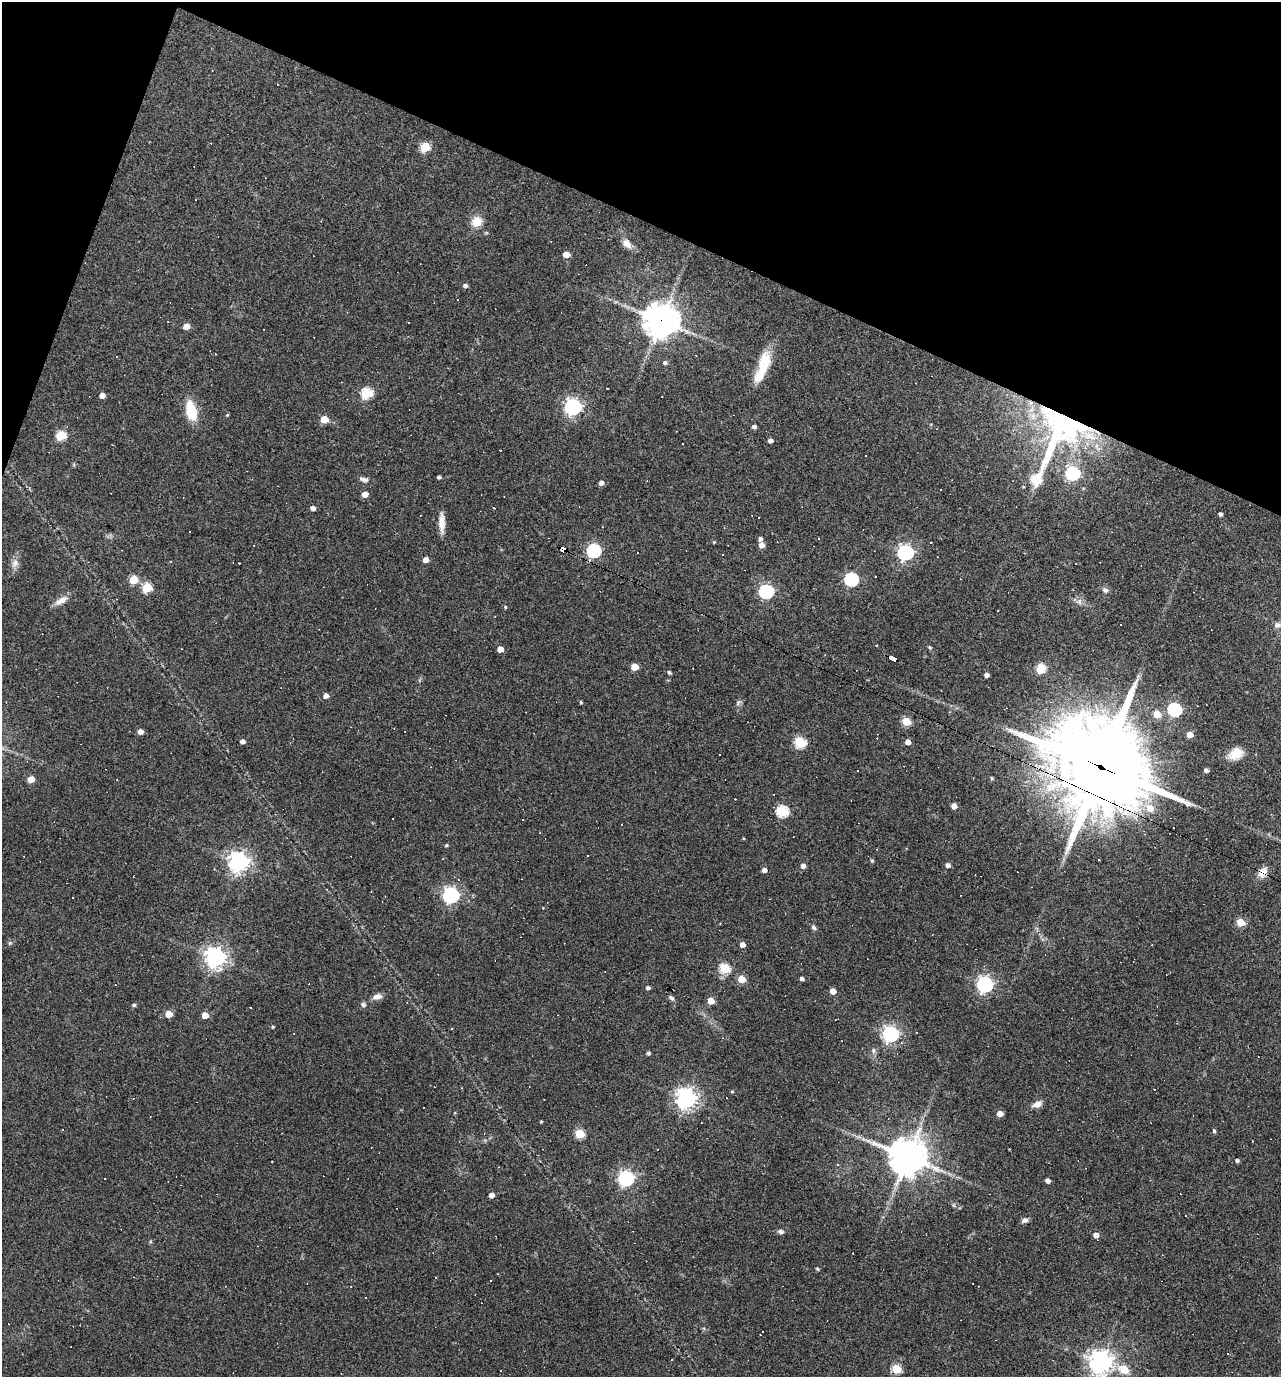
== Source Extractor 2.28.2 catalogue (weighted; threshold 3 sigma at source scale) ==
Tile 2 of 4 x 4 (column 2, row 1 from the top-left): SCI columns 1413-2691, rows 4125-5499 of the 5514 x 5499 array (HDU 1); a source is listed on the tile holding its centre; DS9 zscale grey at full resolution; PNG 1283 x 1379 px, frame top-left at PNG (2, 2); no overlay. Shown black and unused: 19% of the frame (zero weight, under 3 of 4 exposures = <1% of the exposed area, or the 3 px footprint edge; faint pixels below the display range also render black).
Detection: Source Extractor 2.28.2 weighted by HDU 2 'WHT'; one run over the whole footprint, this tile lists its part. Background 0.0693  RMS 0.0056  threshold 0.0251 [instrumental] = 3 sigma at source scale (4.5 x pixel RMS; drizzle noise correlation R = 1.50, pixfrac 1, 0.05/0.05 arcsec/px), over >= 5 px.
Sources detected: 220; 77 cosmic-ray / hot-pixel residue — not listed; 4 inside a brighter listed object's ellipse — not listed separately; the other 139 listed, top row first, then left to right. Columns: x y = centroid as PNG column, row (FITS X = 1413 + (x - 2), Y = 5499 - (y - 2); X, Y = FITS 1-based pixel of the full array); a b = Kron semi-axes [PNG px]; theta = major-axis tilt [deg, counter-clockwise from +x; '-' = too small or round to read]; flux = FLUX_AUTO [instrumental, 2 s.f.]
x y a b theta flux
278 84 3 2 - 0.79
425 147 6 5 - 27
477 222 11 10 - 8.5
486 233 5 4 - 0.74
627 243 14 9 -44 4
566 254 5 4 - 7.6
465 285 5 4 - 1.6
457 300 3 3 - 3.5
661 320 11 11 - 920
408 322 3 2 - 0.48
186 326 5 4 - 6.1
117 357 3 2 - 0.53
665 363 5 4 - 1.3
764 364 36 14 74 17
607 388 3 2 - 0.77
367 393 6 5 - 45
102 395 4 4 - 3.8
573 407 7 6 - 200
191 410 15 7 -80 25
227 415 5 4 - 0.58
324 419 5 5 - 11
1061 424 56 42 73 200
754 426 5 4 - 1.8
61 435 6 5 - 31
770 441 4 4 - 2.4
439 477 4 3 - 1.2
365 480 8 7 - 2.2
1036 480 7 6 - 35
601 483 5 4 - 2.4
365 494 5 4 - 5.7
313 508 4 4 - 2.4
1220 514 4 3 - 1.7
759 517 2 2 - 0.51
442 523 23 7 -89 5.7
760 538 5 4 - 1.5
714 542 4 4 - 0.55
761 545 5 4 - 4.1
563 548 6 4 -19 150
594 550 6 6 - 100
905 553 6 6 - 170
723 555 2 2 - 0.42
426 560 5 4 - 3.5
15 563 12 9 62 3.3
239 563 2 2 - 0.35
851 579 6 6 - 93
133 580 5 5 - 18
147 588 5 5 - 33
1105 590 8 7 - 2
766 591 6 6 - 110
61 601 19 8 31 4.5
1079 601 9 4 -90 1.5
505 607 4 3 - 0.64
495 616 3 2 - 0.4
1277 625 8 7 - 2.9
930 647 6 4 -68 0.73
500 649 4 4 - 5.3
892 658 7 4 -25 74
635 667 5 5 - 10
1041 668 7 5 80 26
669 672 4 4 - 1.1
987 675 4 4 - 2.5
326 696 5 5 - 3
581 702 4 3 - 0.78
738 702 8 6 49 1.4
1206 704 3 2 - 0.36
1175 709 6 6 - 79
1157 714 5 5 - 13
906 721 5 5 - 21
140 732 5 4 - 3.7
1190 735 5 4 - 7.5
242 741 4 4 - 2.4
908 742 4 4 - 4
800 743 6 5 - 48
1236 754 17 11 28 8.3
1101 767 38 31 -31 7200
1206 770 4 4 - 1.9
31 779 5 4 - 6.7
1055 798 6 5 - 1.9
954 806 5 4 - 4.1
1150 808 7 7 - 6.9
782 811 6 5 - 54
522 819 2 2 - 0.39
446 845 4 4 - 0.82
877 849 3 2 - 0.37
872 861 4 4 - 0.76
238 862 7 7 - 350
948 865 5 4 - 2.3
803 866 5 5 - 2.6
764 870 4 4 - 2.4
1264 870 11 8 -1 4.1
458 880 4 3 - 0.61
451 895 6 6 - 190
1241 922 5 5 - 17
814 928 8 5 -34 1.3
10 943 6 4 -17 0.74
742 945 5 4 - 3.7
215 957 7 7 - 370
725 968 5 5 - 37
741 979 5 5 - 15
802 979 4 4 - 1.6
985 984 7 7 - 150
648 988 4 4 - 1.6
833 991 4 4 - 6.1
377 997 12 7 12 3.1
671 998 9 5 -43 1.4
711 1001 5 4 - 8.6
363 1004 7 6 - 1.2
134 1005 4 4 - 0.95
250 1007 3 2 - 0.44
169 1014 5 5 - 9.7
205 1015 5 4 - 8.4
273 1027 3 3 - 0.8
916 1033 3 3 - 1.1
890 1034 6 6 - 190
873 1051 8 6 -89 1.5
648 1053 4 3 - 1.3
1258 1057 2 2 - 0.34
732 1092 4 4 - 0.57
686 1099 7 7 - 380
1037 1104 11 7 24 3.8
1000 1114 4 4 - 5.8
150 1117 3 2 - 0.47
541 1121 3 3 - 0.57
1214 1131 4 4 - 1.1
580 1134 5 5 - 29
908 1157 13 12 - 1300
1237 1160 4 4 - 1.3
837 1165 4 4 - 0.66
626 1178 6 6 - 160
1047 1180 5 4 - 2.6
491 1195 4 4 - 3.6
1025 1220 8 5 15 2.1
781 1231 8 6 -10 1.6
1096 1235 5 4 - 4
817 1269 5 4 - 0.67
435 1277 3 3 - 4.1
1100 1362 8 7 - 500
896 1369 5 5 - 28
1124 1369 6 5 - 16
Overlapping masked pixels (flux is a lower limit): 6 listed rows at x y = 661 320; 1061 424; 563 548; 892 658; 1101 767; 1264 870
Isophote crosses this tile's border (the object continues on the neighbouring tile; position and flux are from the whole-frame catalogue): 1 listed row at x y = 1100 1362